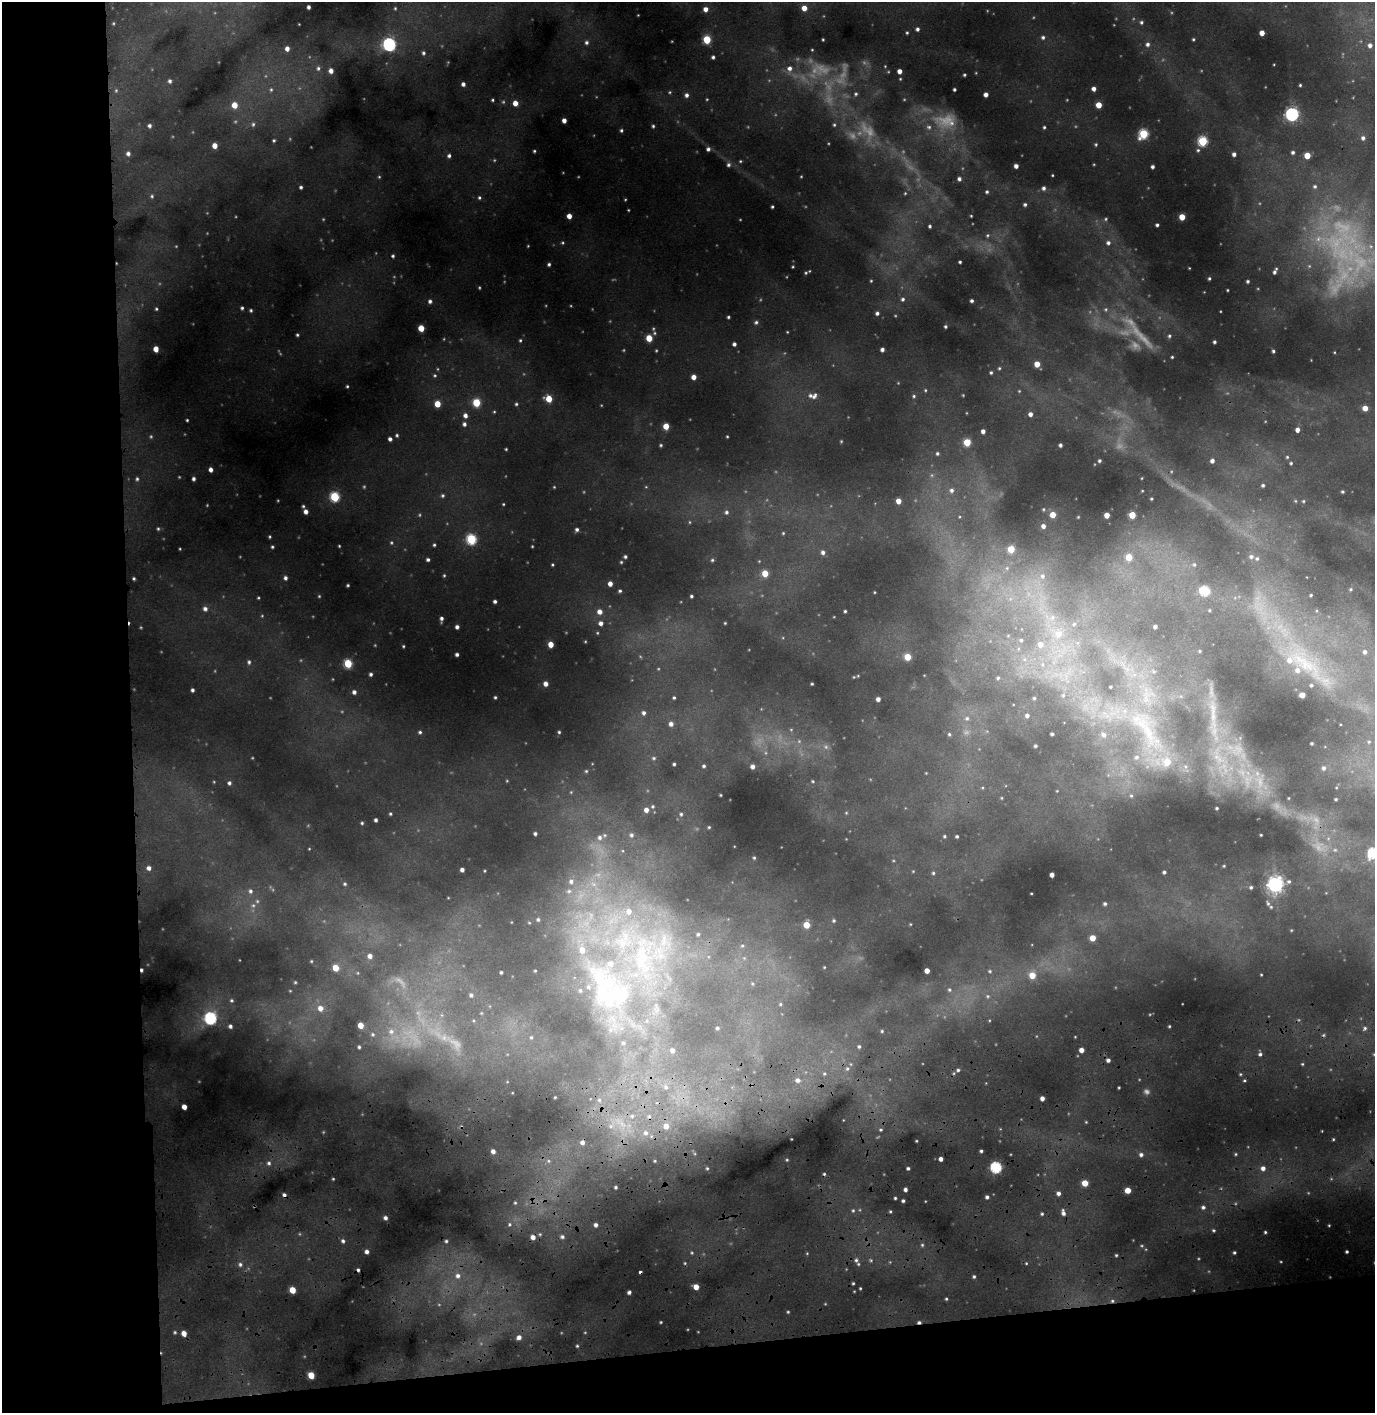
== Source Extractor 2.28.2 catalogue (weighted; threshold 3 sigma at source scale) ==
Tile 7 of 3 x 3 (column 1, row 3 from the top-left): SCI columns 161-1533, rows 562-1972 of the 4544 x 5356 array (HDU 1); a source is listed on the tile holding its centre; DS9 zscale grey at full resolution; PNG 1377 x 1415 px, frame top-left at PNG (2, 2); no overlay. Shown black and unused: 14% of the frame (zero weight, under 3 of 4 exposures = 24% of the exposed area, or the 3 px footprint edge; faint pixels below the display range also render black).
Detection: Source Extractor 2.28.2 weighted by HDU 2 'WHT'; one run over the whole footprint, this tile lists its part. Background 0.134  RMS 0.015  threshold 0.0686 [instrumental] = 3 sigma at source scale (4.5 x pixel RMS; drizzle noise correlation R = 1.50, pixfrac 1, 0.05/0.05 arcsec/px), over >= 5 px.
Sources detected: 410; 10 too faint to see at this stretch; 4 cosmic-ray / hot-pixel residue — not listed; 6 inside a brighter listed object's ellipse — not listed separately; the other 390 listed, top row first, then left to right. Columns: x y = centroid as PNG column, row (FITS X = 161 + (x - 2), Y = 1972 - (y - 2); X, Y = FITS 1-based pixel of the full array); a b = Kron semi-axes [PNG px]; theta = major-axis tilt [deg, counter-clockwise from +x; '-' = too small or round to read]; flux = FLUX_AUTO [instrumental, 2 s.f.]
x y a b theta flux
309 7 4 3 - 2.9
395 8 4 3 - 1.3
804 8 4 4 - 9.5
705 9 5 4 - 6.1
1141 22 4 4 - 2
917 29 4 4 - 2.9
907 33 3 3 - 1.4
1262 33 4 4 - 11
1043 37 5 4 - 2.4
707 39 5 5 - 41
1193 39 4 3 - 1.4
587 42 5 5 - 3
389 44 6 6 - 200
1148 44 5 4 - 3.2
1370 45 6 5 - 4.2
287 49 5 5 - 6
423 53 5 4 - 2.5
713 57 4 3 - 2.4
318 68 6 5 - 2.8
789 68 6 6 - 5.5
331 71 5 5 - 6
899 71 4 4 - 6.3
964 75 3 3 - 1.6
170 81 4 4 - 2.7
463 84 4 4 - 4.2
1300 85 3 3 - 1.4
271 89 6 4 0 2
954 89 3 3 - 2
1094 89 4 4 - 5.6
856 94 5 4 - 2.3
986 94 4 4 - 6.1
687 95 5 5 - 4
493 100 4 3 - 1.4
515 103 5 4 - 9.7
234 105 5 5 - 15
1099 105 4 4 - 17
1292 114 6 5 - 250
564 120 4 4 - 6.4
947 120 18 14 27 26
253 124 5 4 - 2.2
834 125 5 4 - 1.7
149 126 4 4 - 2.8
653 126 4 4 - 1.8
929 127 7 6 - 3.6
1044 127 4 4 - 1.6
621 130 4 3 - 1.9
1143 134 6 5 - 74
1363 138 5 5 - 3.4
274 140 4 4 - 1.7
1203 141 5 5 - 80
1096 144 4 3 - 1.5
215 145 4 4 - 9.4
708 149 5 4 - 3.1
1198 150 5 5 - 2
534 151 3 3 - 1.5
1293 152 4 3 - 2.6
128 153 5 5 - 3.7
1234 154 4 4 - 3.7
1307 155 4 4 - 22
449 156 5 4 - 2.8
728 165 5 5 - 2.6
1016 166 4 4 - 5.4
1152 167 3 3 - 3.2
1052 175 3 2 - 0.97
959 179 5 4 - 3.6
1315 186 5 4 - 2
301 187 4 4 - 2.3
1044 188 5 5 - 3.2
987 192 4 3 - 2
905 193 4 4 - 1.2
152 196 5 4 - 1.7
479 198 5 4 - 2.1
1025 204 5 4 - 2
772 207 3 3 - 1.5
569 216 4 4 - 8.1
971 216 3 2 - 1
1182 217 4 4 - 19
1106 219 5 3 - 1.6
1157 225 3 3 - 2.4
930 226 4 3 - 1.9
1318 239 7 5 46 4.2
1108 243 6 6 - 3.9
393 256 4 3 - 1.9
960 262 3 3 - 1.7
549 264 4 3 - 2
1275 271 6 3 62 3.4
1209 278 3 2 - 1.6
1248 281 3 3 - 2
1227 290 3 2 - 0.92
903 299 5 4 - 2.2
430 301 4 4 - 3
972 301 3 3 - 2.8
242 308 4 4 - 2.1
156 309 4 4 - 1.5
1106 309 5 3 - 1.8
251 310 5 4 - 1.9
877 313 4 4 - 2.7
728 317 3 3 - 1.6
756 322 5 4 - 2.4
945 326 4 3 - 2
421 328 4 4 - 20
297 335 4 3 - 1.6
1169 336 4 4 - 1.7
649 338 5 4 - 22
520 340 4 4 - 1.4
1214 342 3 3 - 2.3
734 344 4 3 - 3.3
156 349 5 4 - 11
882 349 4 3 - 3.7
1273 351 3 3 - 2
1172 357 2 2 - 1.1
1037 364 5 4 - 14
999 368 4 4 - 1.5
991 372 4 3 - 1.9
694 377 4 4 - 7.4
347 386 3 3 - 1.3
925 390 5 3 - 1.2
814 396 9 6 55 5.2
914 396 4 4 - 1.7
549 399 5 5 - 21
476 402 5 5 - 43
437 404 4 4 - 18
516 404 4 4 - 1.6
1365 408 4 4 - 13
1030 414 5 5 - 5
465 415 5 5 - 5.1
187 420 3 3 - 1.4
464 424 5 5 - 3.3
666 426 4 4 - 16
1297 430 4 4 - 6
983 431 4 4 - 4.8
397 435 4 3 - 1.7
727 436 3 2 - 0.94
390 439 4 4 - 3.5
967 442 5 4 - 30
661 445 4 4 - 1.7
1060 445 3 3 - 2.7
506 449 3 3 - 1.2
937 453 4 3 - 1.9
1287 457 4 4 - 1.5
1099 461 4 4 - 2.3
1212 461 4 4 - 4.1
1291 463 4 3 - 1.5
211 470 4 3 - 4.9
137 479 6 5 - 2.4
193 479 4 4 - 3.1
1263 485 4 4 - 2.2
952 490 6 6 - 4
1342 492 3 3 - 1.6
442 496 5 3 - 1.7
335 497 5 5 - 72
1151 499 3 2 - 1.3
898 501 4 4 - 11
1303 501 4 4 - 1.4
503 504 4 2 - 1
303 506 4 4 - 1.8
306 511 5 4 - 6
726 512 5 5 - 2.8
1053 515 4 4 - 14
1107 515 4 4 - 11
1132 515 4 4 - 25
1043 526 4 4 - 5.2
158 529 5 4 - 1.6
577 529 5 4 - 3
783 533 4 4 - 1.3
471 539 5 5 - 94
434 545 4 4 - 1.7
339 546 3 3 - 1
272 547 4 3 - 1.6
1011 549 5 5 - 25
823 552 6 5 - 4
1251 556 6 6 - 3.3
625 557 5 4 - 2.2
1129 557 5 5 - 24
1257 558 5 4 - 2
428 559 4 4 - 2.6
712 560 4 4 - 1.7
1194 564 5 4 - 1.8
765 573 5 4 - 22
444 575 4 3 - 1.3
1042 576 7 7 - 5.9
134 578 4 3 - 1.7
285 578 5 4 - 3.3
610 584 4 4 - 6.3
348 585 3 3 - 1.4
1351 589 5 4 - 1.9
620 591 3 3 - 1.8
1205 591 6 5 - 74
1311 595 3 3 - 1.6
319 596 4 4 - 1.1
691 596 3 3 - 1.7
258 598 4 3 - 1.2
495 601 3 3 - 2.8
205 609 6 5 - 4.2
1209 610 4 2 - 1.1
845 611 3 3 - 1.6
599 612 5 5 - 7.4
1053 617 7 4 71 3.3
441 618 5 4 - 3.2
601 623 5 5 - 5
725 623 3 3 - 0.97
1074 624 5 4 - 1.9
457 627 4 3 - 3.8
1155 627 4 3 - 3.2
1059 634 10 9 - 12
1021 640 5 5 - 3
551 644 4 4 - 13
1040 644 7 6 - 11
403 646 4 3 - 1.3
1365 652 6 6 - 4.2
457 654 3 3 - 3
907 657 4 4 - 24
1289 660 8 8 - 9.6
249 662 4 4 - 2.1
348 663 5 5 - 48
1305 664 25 11 -52 38
371 674 4 4 - 2.5
998 678 5 5 - 2.5
546 684 4 4 - 6.6
812 684 3 2 - 1.2
1311 685 3 3 - 1.6
192 690 3 3 - 2.6
354 692 5 5 - 4
1063 695 5 4 - 2.1
1302 695 4 4 - 13
495 697 3 3 - 1.5
674 698 3 3 - 1.6
1034 698 5 4 - 1.6
878 699 4 4 - 5
644 713 5 5 - 3.4
1213 713 38 7 -89 34
1027 715 5 5 - 4
967 718 6 5 - 3.1
671 724 6 5 - 5.1
1147 731 57 14 -60 94
420 732 4 4 - 2
559 732 3 3 - 1.4
949 734 5 4 - 2
1052 734 3 3 - 2.2
1104 735 7 5 -45 4.3
1369 742 6 4 1 1.9
1312 743 3 2 - 1.4
1035 746 4 3 - 2.1
1136 757 7 5 22 3.2
654 758 5 4 - 1.7
1219 759 15 8 -19 20
674 764 3 3 - 1.7
704 766 5 4 - 2.1
752 767 4 4 - 5.2
1324 768 6 5 - 3.7
586 771 3 3 - 1.2
813 781 4 3 - 1.3
229 783 5 4 - 2.7
720 795 3 2 - 0.95
1131 796 5 4 - 1.7
1336 799 3 3 - 1.4
653 806 4 4 - 1.6
1217 808 3 2 - 1.3
646 810 5 4 - 6.4
390 814 4 3 - 1.5
681 814 4 4 - 1.7
376 820 3 3 - 2.7
362 823 4 4 - 1.6
709 827 4 3 - 1.1
535 833 4 3 - 2.4
631 835 6 5 - 3
1261 835 3 2 - 0.92
944 836 5 4 - 1.7
957 836 3 3 - 1.9
600 837 7 7 - 5.6
1373 853 5 5 - 100
754 858 4 4 - 1.4
1224 866 4 3 - 1.1
149 868 5 4 - 4.5
462 870 4 3 - 4.3
1164 872 3 3 - 2.3
933 873 5 4 - 1.6
1052 875 4 4 - 7
571 881 7 6 - 5.5
345 884 5 4 - 2
1275 884 6 6 - 430
1251 887 4 4 - 2
250 891 6 6 - 3.5
569 891 6 6 - 4
1268 903 5 4 - 1.9
1105 904 4 4 - 2.3
629 911 9 9 - 15
538 919 4 4 - 1.6
834 921 5 4 - 1.8
806 925 5 5 - 20
698 934 4 4 - 1.9
1092 938 4 4 - 18
664 941 15 4 84 11
622 942 23 15 -33 54
742 946 5 3 - 1.8
582 950 9 7 -83 14
370 956 6 6 - 6.6
641 957 43 17 89 110
311 961 5 3 - 1.2
335 968 5 5 - 20
142 970 4 3 - 2.5
535 971 4 2 - 0.97
927 971 4 4 - 9.1
990 971 4 4 - 1.6
501 972 3 3 - 1.7
1032 975 5 5 - 21
949 990 5 5 - 2
616 993 56 24 -33 240
471 995 5 4 - 2.7
231 1000 5 4 - 1.7
780 1004 5 3 - 1.3
320 1008 6 6 - 7.9
210 1018 6 6 - 160
361 1025 4 4 - 13
230 1026 5 4 - 3.4
1169 1026 4 3 - 1.3
717 1028 3 3 - 1.9
1365 1028 5 4 - 2.5
391 1031 8 8 - 8
882 1031 4 4 - 1.4
373 1034 6 5 - 2.5
531 1037 5 4 - 1.8
859 1046 5 4 - 2.2
359 1047 3 3 - 1.9
672 1050 5 5 - 4.7
1081 1050 4 4 - 7.9
1260 1054 4 4 - 2.7
1108 1060 4 4 - 3.6
847 1068 6 4 1 2
958 1070 4 4 - 2.1
798 1080 7 6 - 5.8
666 1087 5 5 - 2.4
1042 1098 4 4 - 5.8
184 1107 4 4 - 8.6
632 1116 4 4 - 1.7
666 1126 4 4 - 8.2
646 1133 6 5 - 3.3
582 1142 6 5 - 4.8
493 1151 4 4 - 5.1
981 1151 3 3 - 1.9
1141 1155 5 5 - 3.5
941 1159 4 3 - 5.3
269 1163 5 5 - 2.7
996 1167 5 5 - 140
908 1168 3 3 - 2.4
1263 1168 5 5 - 5.7
1085 1183 4 4 - 22
616 1187 3 3 - 1.9
905 1190 3 3 - 3.8
1128 1190 4 4 - 17
1058 1193 4 4 - 4.4
987 1197 3 3 - 2.9
895 1198 3 3 - 1.5
903 1201 3 3 - 2.1
515 1203 5 3 - 1.5
1203 1207 4 4 - 2.7
853 1210 5 3 - 1.5
1063 1213 7 4 -77 4.9
1042 1214 4 3 - 1.8
385 1218 5 4 - 3.9
510 1224 5 3 - 1.8
596 1225 4 4 - 4.1
1213 1230 4 3 - 1.4
1265 1232 2 2 - 1.4
533 1237 5 5 - 6.5
562 1237 5 5 - 2.8
343 1241 5 5 - 2.8
446 1241 5 4 - 2.1
922 1245 4 4 - 1.6
367 1252 4 4 - 4.2
1234 1252 3 2 - 1.7
1347 1252 3 2 - 1.7
1116 1255 4 3 - 1.5
856 1260 5 5 - 2.7
240 1264 6 5 - 3
458 1276 7 7 - 6.2
974 1276 4 3 - 1.9
853 1283 3 3 - 1.4
696 1287 4 4 - 13
292 1290 5 4 - 22
629 1292 3 3 - 3.2
946 1299 4 3 - 1.3
1112 1301 5 4 - 2
661 1322 4 2 - 1.1
919 1322 4 3 - 2.4
175 1332 5 3 - 1.4
184 1333 4 4 - 11
519 1337 6 5 - 5.6
577 1346 3 3 - 1.4
311 1375 5 4 - 27
Overlapping masked pixels (flux is a lower limit): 3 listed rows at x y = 142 970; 1112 1301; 919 1322
Isophote crosses this tile's border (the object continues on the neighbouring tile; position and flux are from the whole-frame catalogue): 1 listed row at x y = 1373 853